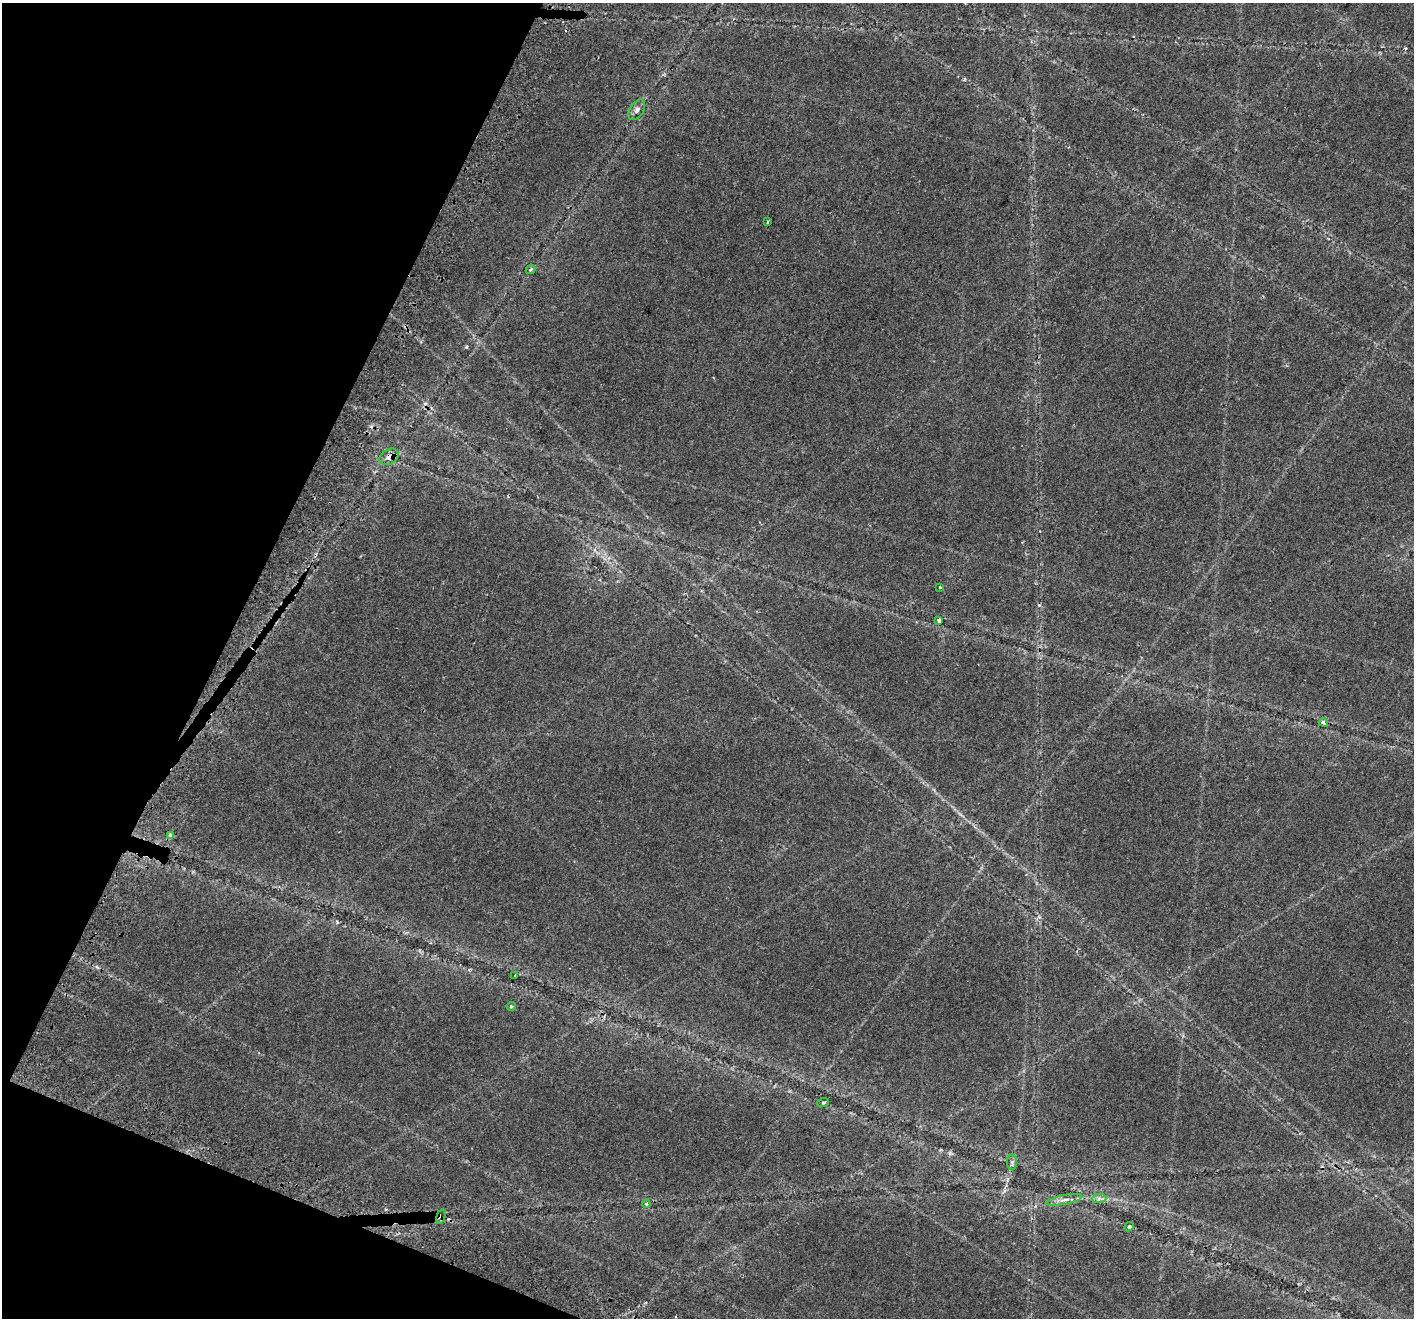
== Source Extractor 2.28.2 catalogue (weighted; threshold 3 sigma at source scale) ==
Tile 9 of 4 x 4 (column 1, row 3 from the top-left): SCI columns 65-1476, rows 1661-2976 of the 5770 x 5890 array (HDU 1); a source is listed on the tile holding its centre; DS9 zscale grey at full resolution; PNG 1416 x 1320 px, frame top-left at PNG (2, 3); each listed source drawn as its Kron ellipse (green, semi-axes under 4 px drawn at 4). Shown black and unused: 20% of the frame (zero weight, under 2 of 3 exposures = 4% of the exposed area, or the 3 px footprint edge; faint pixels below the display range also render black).
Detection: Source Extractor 2.28.2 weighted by HDU 2 'WHT'; one run over the whole footprint, this tile lists its part. Background 0.0599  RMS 0.0067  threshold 0.0301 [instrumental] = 3 sigma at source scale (4.5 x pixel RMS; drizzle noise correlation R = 1.50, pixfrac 1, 0.0396/0.0396 arcsec/px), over >= 5 px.
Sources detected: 21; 4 cosmic-ray / hot-pixel residue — neither listed nor drawn; the other 17 listed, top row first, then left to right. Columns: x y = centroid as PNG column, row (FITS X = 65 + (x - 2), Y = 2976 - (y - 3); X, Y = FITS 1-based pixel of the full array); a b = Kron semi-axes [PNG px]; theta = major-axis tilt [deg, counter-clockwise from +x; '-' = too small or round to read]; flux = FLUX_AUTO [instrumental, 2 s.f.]
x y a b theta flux
637 110 11 6 58 2.5
767 222 3 2 - 1.1
531 269 5 4 - 1.2
389 457 10 7 33 4
940 587 3 3 - 4.1
939 621 4 3 - 3.7
1323 723 5 3 - 1.6
171 835 4 3 - 27
515 976 3 3 - 1.7
511 1006 5 3 - 1
823 1103 6 4 19 0.73
1012 1162 8 5 -90 1.4
1099 1199 7 4 1 1.7
1064 1200 18 4 11 4.1
646 1204 4 3 - 0.9
441 1217 7 3 75 1.7
1129 1227 5 4 - 0.79
Overlapping masked pixels (flux is a lower limit): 2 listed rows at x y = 389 457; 441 1217